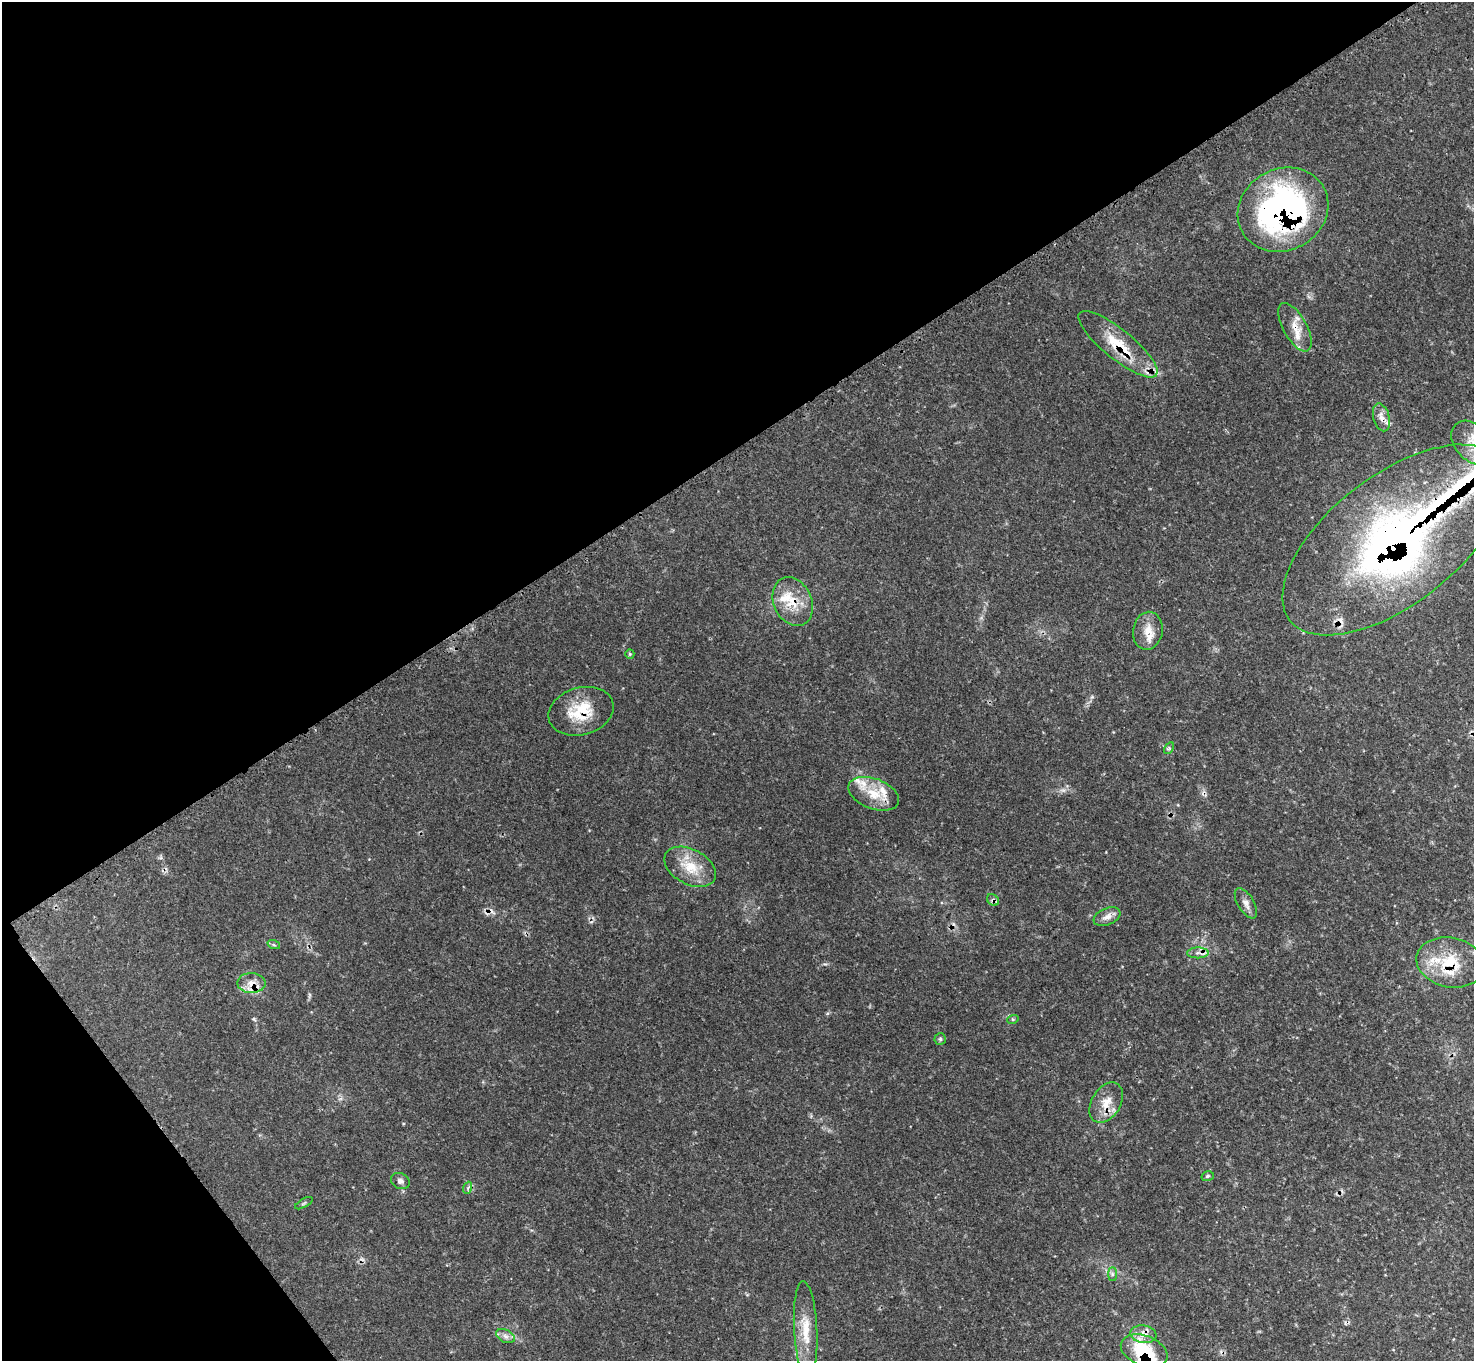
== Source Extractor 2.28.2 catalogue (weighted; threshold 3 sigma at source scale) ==
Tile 5 of 4 x 4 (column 1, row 2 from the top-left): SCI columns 8-1479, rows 3028-4386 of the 5906 x 5906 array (HDU 1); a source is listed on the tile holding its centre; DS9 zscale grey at full resolution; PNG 1476 x 1363 px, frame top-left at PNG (2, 2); each listed source drawn as its Kron ellipse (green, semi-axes under 4 px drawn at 4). Shown black and unused: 37% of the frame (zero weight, under 3 of 4 exposures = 1% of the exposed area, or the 3 px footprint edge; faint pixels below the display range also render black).
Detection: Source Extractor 2.28.2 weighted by HDU 2 'WHT'; one run over the whole footprint, this tile lists its part. Background 0.121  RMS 0.0045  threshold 0.0201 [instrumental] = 3 sigma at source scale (4.5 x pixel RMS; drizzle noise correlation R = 1.50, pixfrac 1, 0.05/0.05 arcsec/px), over >= 5 px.
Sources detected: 47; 3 cosmic-ray / hot-pixel residue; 1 long thin detection or spike segment (spike, bleed or trail) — neither listed nor drawn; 11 inside a brighter listed object's ellipse — not listed separately; the other 32 listed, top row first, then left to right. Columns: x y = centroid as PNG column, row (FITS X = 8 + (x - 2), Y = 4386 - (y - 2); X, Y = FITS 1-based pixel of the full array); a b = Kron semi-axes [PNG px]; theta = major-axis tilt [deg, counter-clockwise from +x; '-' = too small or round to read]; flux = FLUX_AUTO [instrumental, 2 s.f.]
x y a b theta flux
1283 210 46 40 28 140
1295 327 27 11 -61 7
1118 344 49 15 -39 18
1381 417 14 8 -74 3.2
1473 443 25 18 -46 11
1394 540 132 64 38 290
793 602 25 19 -66 12
1148 631 19 15 80 6.1
630 654 5 4 - 0.5
581 711 33 23 16 17
1169 748 6 4 57 0.68
874 794 26 15 -21 10
690 867 28 17 -28 12
993 900 6 5 - 1.2
1246 903 17 8 -59 2.9
1107 917 14 8 23 3
274 945 6 4 -18 0.72
1198 953 11 5 1 2
1450 962 34 25 -11 20
251 983 14 10 -1 4.9
1013 1019 5 3 - 0.47
940 1039 6 5 - 0.81
1106 1103 22 14 59 7.5
1208 1176 6 5 - 0.86
400 1181 10 7 -28 1.7
467 1188 6 4 68 0.87
304 1203 10 3 30 0.66
1112 1274 7 4 90 0.95
806 1330 49 11 -87 12
1143 1334 13 9 -8 4
505 1336 10 6 -27 1.9
1144 1351 24 15 -20 24
Overlapping masked pixels (flux is a lower limit): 14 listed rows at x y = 1283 210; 1295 327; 1118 344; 1381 417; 1394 540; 793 602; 581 711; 993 900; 1198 953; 1450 962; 251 983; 1106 1103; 1143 1334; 1144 1351
Isophote crosses this tile's border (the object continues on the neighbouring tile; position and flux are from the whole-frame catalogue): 2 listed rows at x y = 1473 443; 1394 540
Unlisted compact peaks at least as high as the median listed source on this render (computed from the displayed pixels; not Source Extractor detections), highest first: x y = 254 1019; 1092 697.